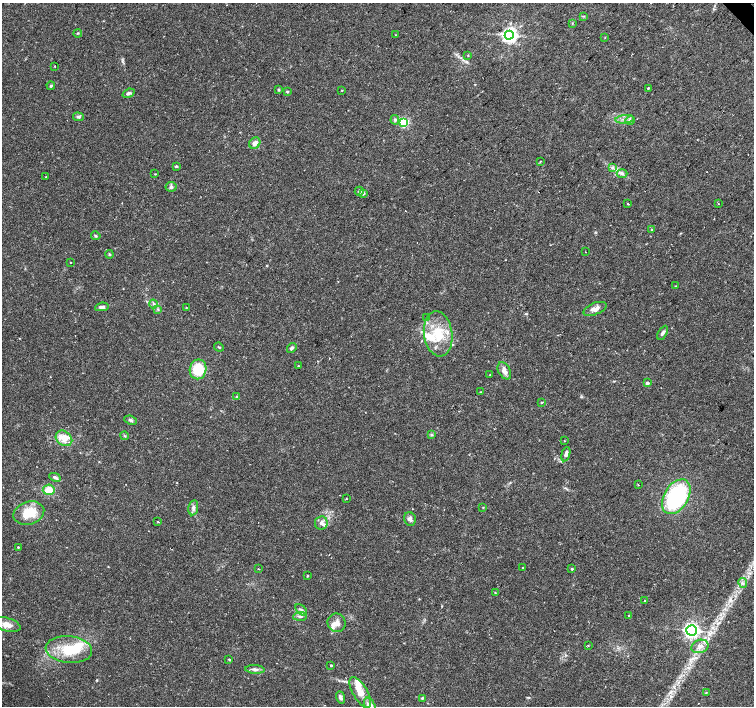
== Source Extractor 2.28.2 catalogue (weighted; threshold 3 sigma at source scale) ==
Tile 10 of 4 x 4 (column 2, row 3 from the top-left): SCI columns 1509-3011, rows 1620-3026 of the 6018 x 5986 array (HDU 1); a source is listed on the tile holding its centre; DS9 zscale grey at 2 x 2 block average (1 PNG px = mean of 2 x 2 image px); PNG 756 x 708 px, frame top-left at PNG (2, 3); each listed source drawn as its Kron ellipse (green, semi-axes under 4 px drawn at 4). Shown black and unused: <1% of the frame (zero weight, under 2 of 3 exposures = <1% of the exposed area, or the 3 px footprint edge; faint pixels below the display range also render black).
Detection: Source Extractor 2.28.2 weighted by HDU 2 'WHT'; one run over the whole footprint, this tile lists its part. Background 0.0339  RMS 0.0039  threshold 0.0178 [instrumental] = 3 sigma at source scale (4.5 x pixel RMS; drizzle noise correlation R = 1.50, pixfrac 1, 0.0396/0.0396 arcsec/px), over >= 5 px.
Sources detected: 111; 1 inside a brighter object's white glare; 5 cosmic-ray / hot-pixel residue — neither listed nor drawn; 8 inside a brighter listed object's ellipse — not listed separately; the other 97 listed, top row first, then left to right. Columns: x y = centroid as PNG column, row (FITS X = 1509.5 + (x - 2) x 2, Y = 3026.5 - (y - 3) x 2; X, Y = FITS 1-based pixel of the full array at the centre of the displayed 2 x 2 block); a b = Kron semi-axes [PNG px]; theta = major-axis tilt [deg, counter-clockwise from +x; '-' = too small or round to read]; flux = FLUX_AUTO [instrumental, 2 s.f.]
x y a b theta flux
584 16 3 2 - 0.7
572 23 3 3 - 0.63
78 33 4 2 - 0.8
395 35 2 2 - 0.28
509 35 4 4 - 350
605 38 2 2 - 0.52
468 56 3 2 - 0.47
54 66 2 2 - 2.3
51 86 4 3 - 1.3
648 88 2 2 - 0.99
279 90 3 3 - 0.88
342 90 2 2 - 0.47
287 92 3 3 - 1.2
129 93 6 3 21 2.4
78 117 5 4 - 1.8
625 119 9 2 7 2.2
395 120 5 4 - 1.7
630 120 5 2 - 1.2
404 123 3 3 - 81
255 143 6 5 - 3.8
540 161 3 2 - 0.49
176 166 4 3 - 1.2
612 168 4 3 - 1.2
155 174 2 2 - 0.57
622 174 5 2 - 1.5
46 177 3 2 - 0.59
171 187 5 5 - 2.2
359 191 4 4 - 1.9
364 193 4 3 - 1.1
628 204 3 2 - 1.1
718 204 2 2 - 0.35
652 230 3 3 - 0.81
96 236 5 3 - 1.2
586 252 2 2 - 0.3
109 254 4 3 - 0.97
71 263 2 2 - 0.4
676 286 3 2 - 0.53
154 304 4 3 - 1.5
102 307 7 4 9 3
186 307 3 2 - 0.41
158 309 3 3 - 0.94
595 309 12 6 21 5.2
427 318 2 2 - 0.41
663 333 7 3 59 2.4
438 334 23 14 -82 29
219 347 5 2 - 0.83
292 348 5 4 - 2
298 366 2 2 - 1.4
198 369 10 8 79 28
504 371 9 6 -61 4.9
490 375 3 2 - 0.44
647 383 3 2 - 2.9
481 392 2 2 - 0.64
237 397 3 3 - 2.2
542 402 3 2 - 0.79
131 420 6 4 -23 1.9
431 435 3 2 - 0.82
125 436 4 2 - 0.62
64 438 9 7 -38 13
564 441 3 2 - 0.48
566 454 7 3 74 3.7
55 477 6 3 -28 2.7
638 485 3 2 - 0.46
49 490 6 5 - 13
676 497 19 12 59 100
346 499 2 2 - 1
483 507 3 2 - 0.55
193 508 8 4 80 3.1
29 513 16 11 17 22
410 519 7 6 - 3.2
158 522 2 2 - 0.7
321 523 7 6 - 3.4
18 547 3 2 - 0.79
523 568 3 2 - 0.69
258 569 3 2 - 0.52
572 569 3 3 - 1
307 576 3 2 - 0.67
743 583 5 3 - 1.6
495 593 3 3 - 0.58
645 601 2 2 - 1.9
301 610 7 3 -44 2.1
629 615 3 2 - 0.58
300 616 7 3 4 2
336 623 9 8 - 6.8
7 625 14 6 -16 8.1
691 630 5 5 - 200
588 646 2 2 - 0.88
700 646 9 6 19 5.9
69 650 23 13 -6 29
229 659 3 3 - 0.98
331 665 3 2 - 0.81
255 669 10 4 -3 3
360 692 17 7 -60 12
706 693 3 2 - 0.54
340 697 6 4 -69 3.1
422 698 3 3 - 0.99
370 706 9 5 -65 9
Isophote crosses this tile's border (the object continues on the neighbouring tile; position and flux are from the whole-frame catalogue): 1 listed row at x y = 370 706
Diffuse or blended objects may show on this block-average render without a row.